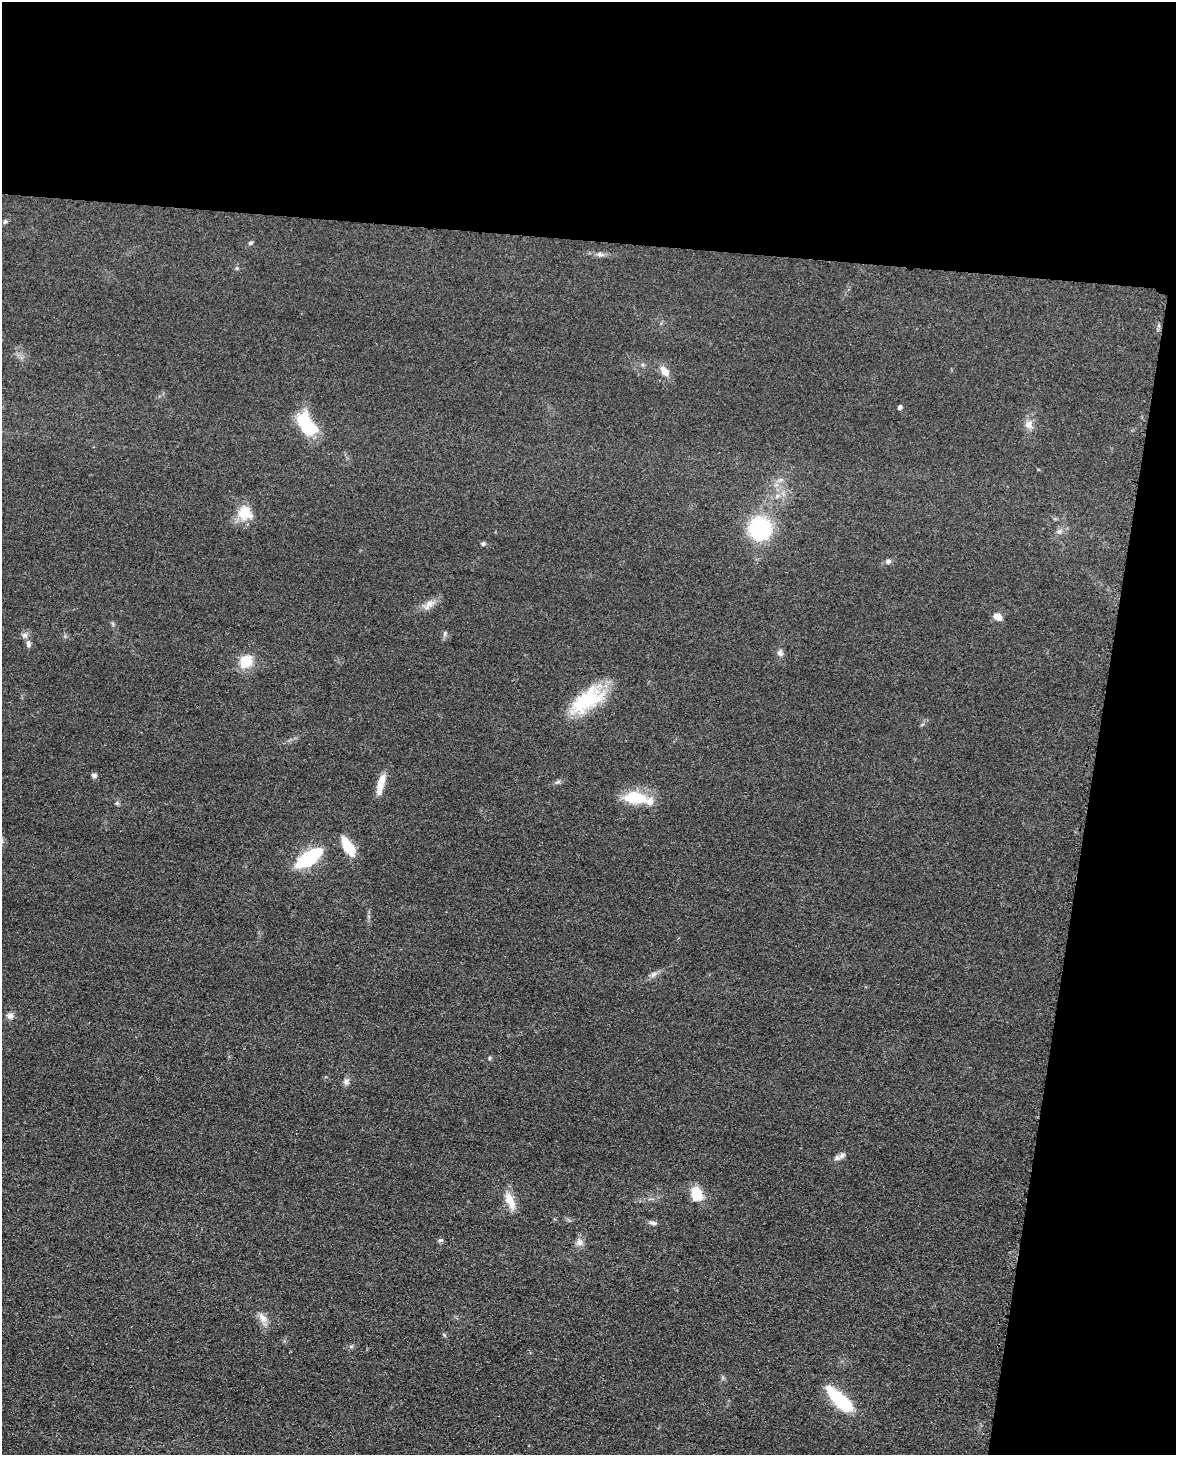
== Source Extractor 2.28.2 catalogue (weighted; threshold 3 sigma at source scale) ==
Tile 4 of 4 x 3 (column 4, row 1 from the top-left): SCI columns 3540-4713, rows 3062-4514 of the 4869 x 4885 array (HDU 1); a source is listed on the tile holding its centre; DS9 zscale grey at full resolution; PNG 1178 x 1457 px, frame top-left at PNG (2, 2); no overlay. Shown black and unused: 23% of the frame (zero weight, under 3 of 4 exposures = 9% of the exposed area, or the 3 px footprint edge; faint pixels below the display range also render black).
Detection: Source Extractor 2.28.2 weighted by HDU 2 'WHT'; one run over the whole footprint, this tile lists its part. Background 0.0534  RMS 0.0086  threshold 0.0388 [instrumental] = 3 sigma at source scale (4.5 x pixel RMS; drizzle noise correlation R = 1.50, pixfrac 1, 0.05/0.05 arcsec/px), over >= 5 px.
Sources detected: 41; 1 inside a brighter listed object's ellipse — not listed separately; the other 40 listed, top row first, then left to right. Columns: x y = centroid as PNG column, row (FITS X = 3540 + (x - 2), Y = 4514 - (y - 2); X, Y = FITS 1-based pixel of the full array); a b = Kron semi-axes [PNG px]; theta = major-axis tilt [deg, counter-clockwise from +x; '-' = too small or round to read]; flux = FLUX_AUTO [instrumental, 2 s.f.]
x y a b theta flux
5 221 6 5 - 1.4
250 243 7 5 16 1.4
600 254 10 6 -6 2.9
237 268 6 4 -90 1.2
664 371 12 8 -50 7.7
900 407 5 4 - 1.9
1029 424 12 11 - 5.9
306 425 22 13 -60 53
245 513 19 17 -48 18
760 528 14 13 - 100
1059 531 7 6 - 2.3
483 544 6 5 - 1.5
888 561 8 6 30 2.4
429 604 19 8 47 6.8
998 617 10 7 -28 6.8
445 634 8 4 82 1.6
25 635 9 6 3 2.8
28 644 9 6 -88 3
780 653 9 7 -46 3
246 661 16 13 50 18
587 700 44 20 36 50
94 775 8 6 -18 2
558 782 9 4 22 1.8
381 784 26 7 76 11
636 798 30 14 -4 28
117 803 5 5 - 1.3
348 846 19 8 -57 25
309 858 25 10 34 68
653 974 11 6 45 3.2
10 1016 9 7 -3 3.7
489 1058 5 4 - 1.1
346 1082 8 7 - 3.2
842 1155 12 7 37 3.5
696 1194 14 11 -79 20
510 1200 22 9 -66 13
653 1223 11 5 -7 2.5
440 1240 7 5 18 1.5
579 1242 10 9 - 4.4
263 1318 13 9 -66 6.3
840 1400 32 10 -44 55